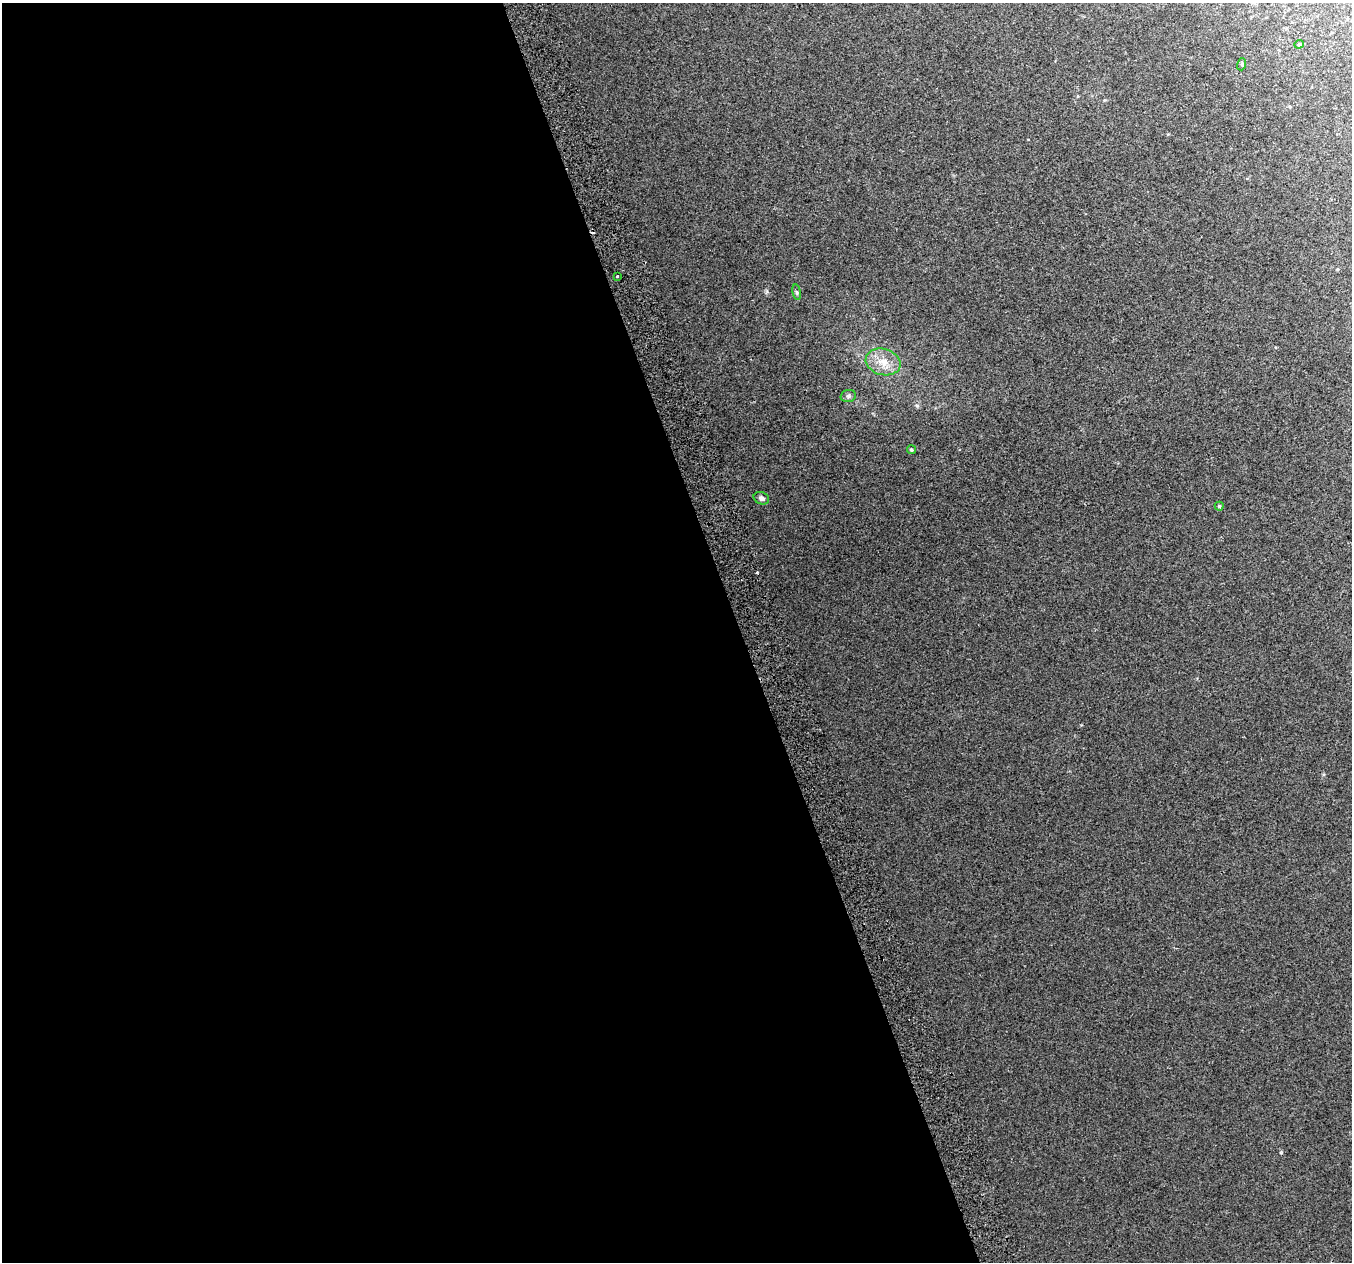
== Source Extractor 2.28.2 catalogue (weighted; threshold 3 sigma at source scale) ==
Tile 9 of 4 x 4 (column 1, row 3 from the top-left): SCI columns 44-1393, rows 1395-2654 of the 5483 x 5253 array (HDU 1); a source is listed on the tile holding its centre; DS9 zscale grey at full resolution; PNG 1354 x 1264 px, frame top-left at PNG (2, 3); each listed source drawn as its Kron ellipse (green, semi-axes under 4 px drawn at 4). Shown black and unused: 55% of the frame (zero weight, under 2 of 3 exposures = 2% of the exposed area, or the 3 px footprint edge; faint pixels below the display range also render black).
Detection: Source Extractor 2.28.2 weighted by HDU 2 'WHT'; one run over the whole footprint, this tile lists its part. Background 0.0336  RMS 0.0096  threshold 0.0434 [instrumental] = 3 sigma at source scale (4.5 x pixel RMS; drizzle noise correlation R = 1.50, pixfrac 1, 0.0396/0.0396 arcsec/px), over >= 5 px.
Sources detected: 11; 2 cosmic-ray / hot-pixel residue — neither listed nor drawn; the other 9 listed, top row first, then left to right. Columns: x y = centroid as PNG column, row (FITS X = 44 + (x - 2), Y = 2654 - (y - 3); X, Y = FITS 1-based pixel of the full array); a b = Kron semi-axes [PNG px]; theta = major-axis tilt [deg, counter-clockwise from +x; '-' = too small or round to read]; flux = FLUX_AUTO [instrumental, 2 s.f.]
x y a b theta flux
1299 44 4 4 - 1.1
1242 64 6 4 73 1.2
617 276 3 2 - 1.3
797 292 8 4 -81 1.6
883 362 18 13 -16 15
848 396 8 6 15 2.1
911 450 4 4 - 1.6
761 498 8 6 -24 3.4
1219 506 4 4 - 1.3